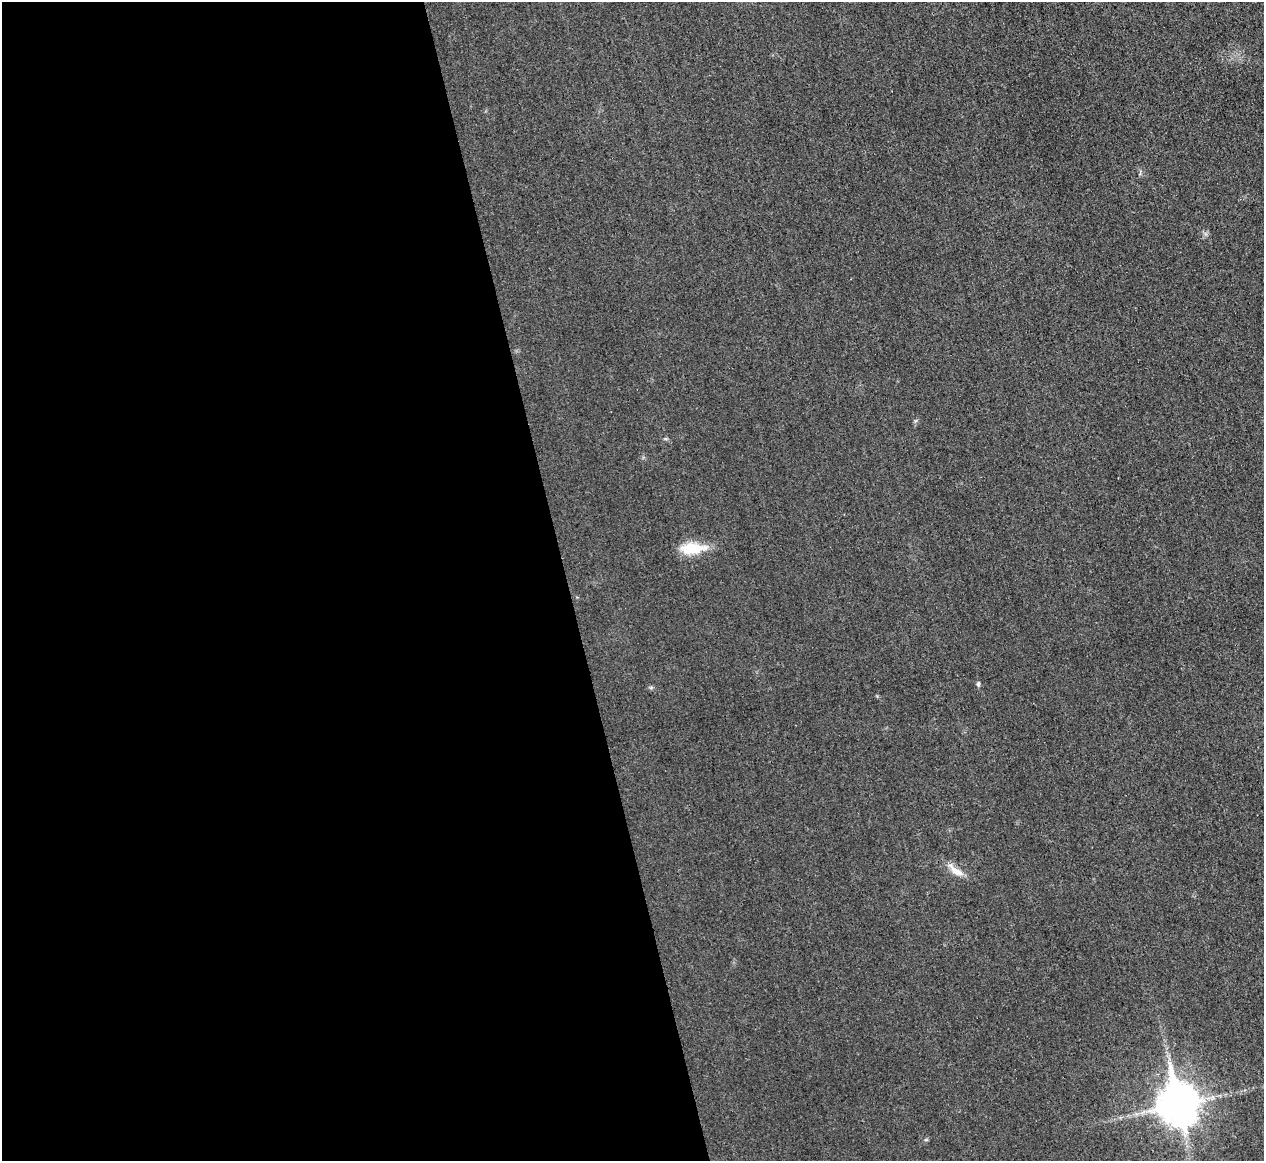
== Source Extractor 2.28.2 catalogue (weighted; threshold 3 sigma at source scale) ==
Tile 9 of 4 x 4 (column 1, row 3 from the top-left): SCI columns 9-1270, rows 1308-2466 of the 5067 x 5048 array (HDU 1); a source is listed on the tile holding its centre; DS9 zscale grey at full resolution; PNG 1266 x 1163 px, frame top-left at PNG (2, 2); no overlay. Shown black and unused: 45% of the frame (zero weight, under 3 of 4 exposures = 1% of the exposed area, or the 3 px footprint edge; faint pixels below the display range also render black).
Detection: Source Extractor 2.28.2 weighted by HDU 2 'WHT'; one run over the whole footprint, this tile lists its part. Background 0.0224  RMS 0.0056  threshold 0.0253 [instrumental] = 3 sigma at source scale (4.5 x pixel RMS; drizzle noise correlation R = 1.50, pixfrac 1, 0.05/0.05 arcsec/px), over >= 5 px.
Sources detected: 4; all 4 listed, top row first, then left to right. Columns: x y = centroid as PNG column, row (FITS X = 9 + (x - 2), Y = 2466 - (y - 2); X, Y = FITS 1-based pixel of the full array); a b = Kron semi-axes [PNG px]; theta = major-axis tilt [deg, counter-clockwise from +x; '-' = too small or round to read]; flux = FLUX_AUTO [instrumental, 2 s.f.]
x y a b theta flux
692 548 25 11 5 19
978 684 6 4 90 1.1
956 871 22 9 -31 6.2
1178 1104 14 11 -77 1600